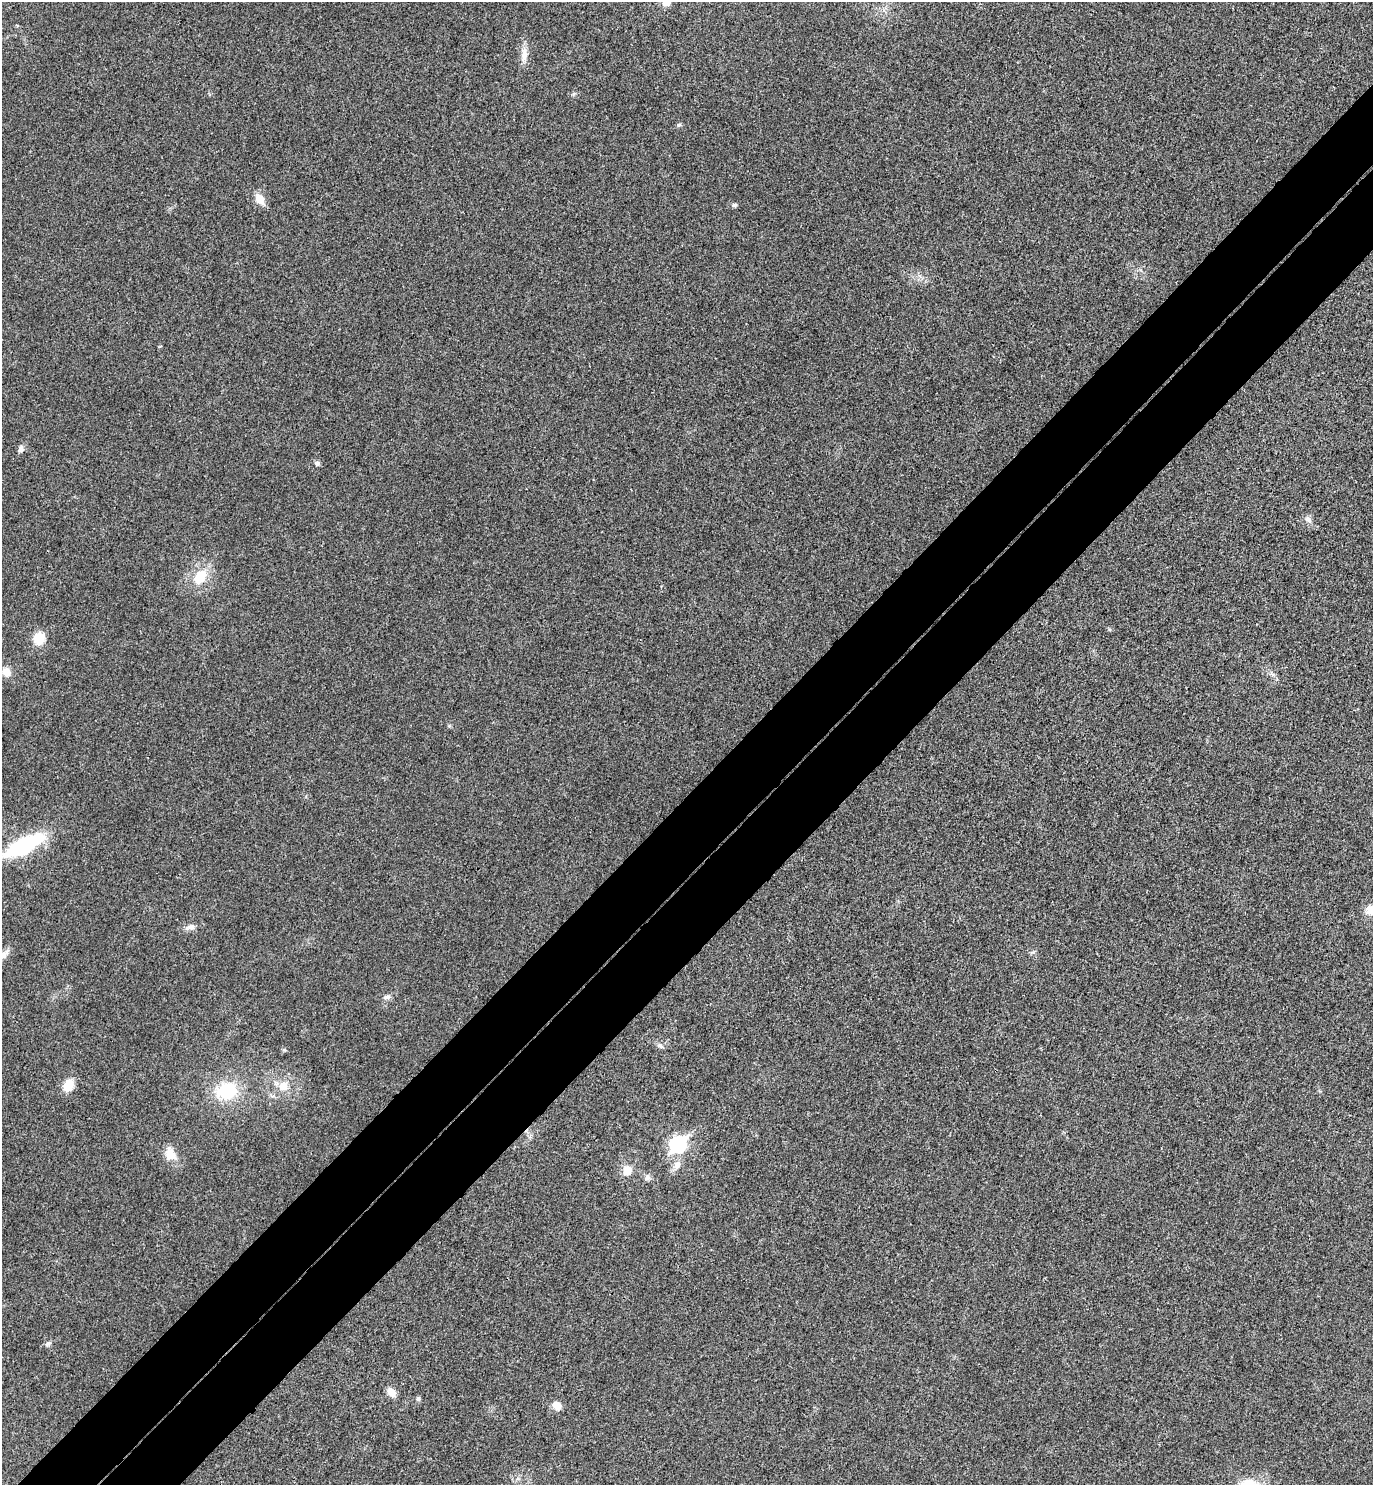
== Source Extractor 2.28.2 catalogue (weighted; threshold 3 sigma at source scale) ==
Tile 7 of 4 x 4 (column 3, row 2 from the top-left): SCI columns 2943-4313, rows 3016-4498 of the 6024 x 6027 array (HDU 1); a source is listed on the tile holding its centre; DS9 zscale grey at full resolution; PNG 1375 x 1487 px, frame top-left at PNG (2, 2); no overlay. Shown black and unused: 10% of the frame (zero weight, under 3 of 4 exposures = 6% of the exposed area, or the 3 px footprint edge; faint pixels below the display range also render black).
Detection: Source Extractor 2.28.2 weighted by HDU 2 'WHT'; one run over the whole footprint, this tile lists its part. Background 0.0284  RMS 0.0063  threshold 0.0283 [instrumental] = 3 sigma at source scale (4.5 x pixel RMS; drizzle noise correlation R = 1.50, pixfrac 1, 0.05/0.05 arcsec/px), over >= 5 px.
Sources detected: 30; all 30 listed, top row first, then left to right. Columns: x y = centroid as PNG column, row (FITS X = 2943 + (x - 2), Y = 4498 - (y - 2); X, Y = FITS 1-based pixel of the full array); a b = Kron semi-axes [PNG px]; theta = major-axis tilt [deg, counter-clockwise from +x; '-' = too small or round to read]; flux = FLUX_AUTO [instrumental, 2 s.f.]
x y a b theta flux
666 2 5 5 - 15
524 54 23 8 88 6.1
574 93 6 4 20 0.94
679 125 7 4 43 0.97
259 199 16 9 -54 6.7
734 205 7 5 1 1.3
21 449 9 7 80 2.5
317 463 7 6 - 1.8
1308 519 10 7 -52 2.5
200 577 20 14 54 16
39 638 11 10 - 14
6 672 12 10 -45 5.9
23 845 33 12 27 81
1370 910 13 12 - 6.8
190 927 14 7 14 3.4
387 997 11 5 10 2.1
660 1046 10 6 -28 2
284 1050 6 4 0 0.88
68 1085 13 10 64 11
283 1086 12 11 - 8.3
226 1091 24 18 11 31
678 1144 9 7 45 150
170 1154 19 14 -70 8.6
677 1165 14 10 66 5
627 1170 8 7 - 10
647 1178 8 8 - 2.3
49 1343 6 6 - 1.4
391 1392 10 8 -51 5.8
418 1399 6 5 - 1.3
557 1405 12 9 -46 4.9
Isophote crosses this tile's border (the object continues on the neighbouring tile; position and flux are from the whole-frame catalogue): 3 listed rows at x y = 666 2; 23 845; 1370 910